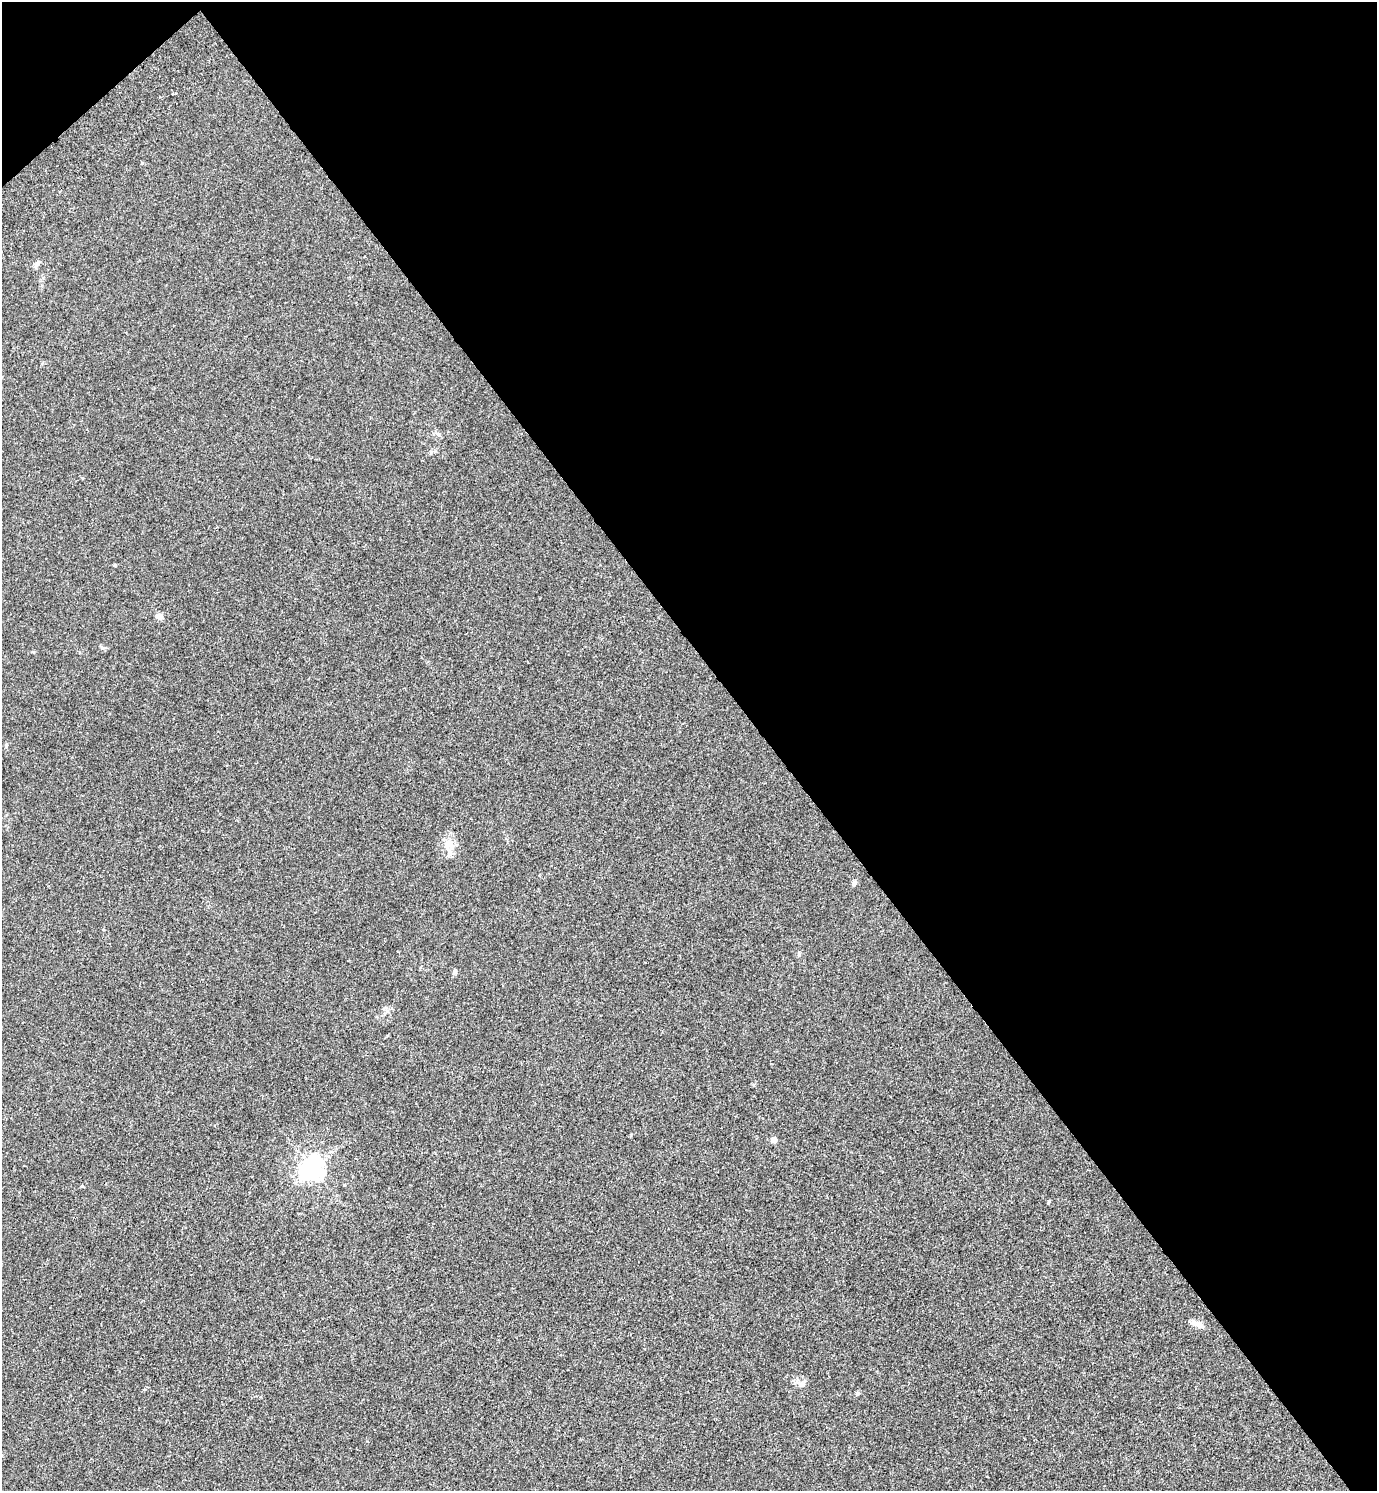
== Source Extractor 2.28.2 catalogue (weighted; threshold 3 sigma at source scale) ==
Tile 3 of 4 x 4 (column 3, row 1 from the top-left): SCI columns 3049-4423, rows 4512-6000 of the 5992 x 6003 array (HDU 1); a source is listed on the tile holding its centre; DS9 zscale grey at full resolution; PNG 1379 x 1493 px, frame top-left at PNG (2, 2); no overlay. Shown black and unused: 45% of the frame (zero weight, under 3 of 5 exposures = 3% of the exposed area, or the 3 px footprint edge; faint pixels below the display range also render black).
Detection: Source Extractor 2.28.2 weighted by HDU 2 'WHT'; one run over the whole footprint, this tile lists its part. Background 0.0162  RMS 0.0029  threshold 0.0131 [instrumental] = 3 sigma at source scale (4.5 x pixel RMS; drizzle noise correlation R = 1.50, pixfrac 1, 0.05/0.05 arcsec/px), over >= 5 px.
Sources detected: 14; all 14 listed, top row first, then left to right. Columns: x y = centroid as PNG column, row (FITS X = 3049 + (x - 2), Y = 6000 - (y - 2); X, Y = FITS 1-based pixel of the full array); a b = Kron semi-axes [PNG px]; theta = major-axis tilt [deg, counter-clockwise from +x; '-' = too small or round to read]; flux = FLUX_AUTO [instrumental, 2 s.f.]
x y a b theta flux
37 263 6 5 - 0.59
115 565 5 4 - 0.25
159 616 9 7 -38 1.3
6 745 6 3 89 0.33
449 844 8 8 - 1.6
854 883 7 5 -89 0.58
799 954 6 4 90 0.38
455 971 7 5 69 0.75
774 1140 4 4 - 2.7
312 1169 7 7 - 220
1049 1201 5 3 - 0.31
1196 1323 16 7 -22 1.6
802 1384 10 6 9 1
857 1394 6 5 - 0.46
Unlisted compact peaks at least as high as the median listed source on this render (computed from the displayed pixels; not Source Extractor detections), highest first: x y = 384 1009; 102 648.